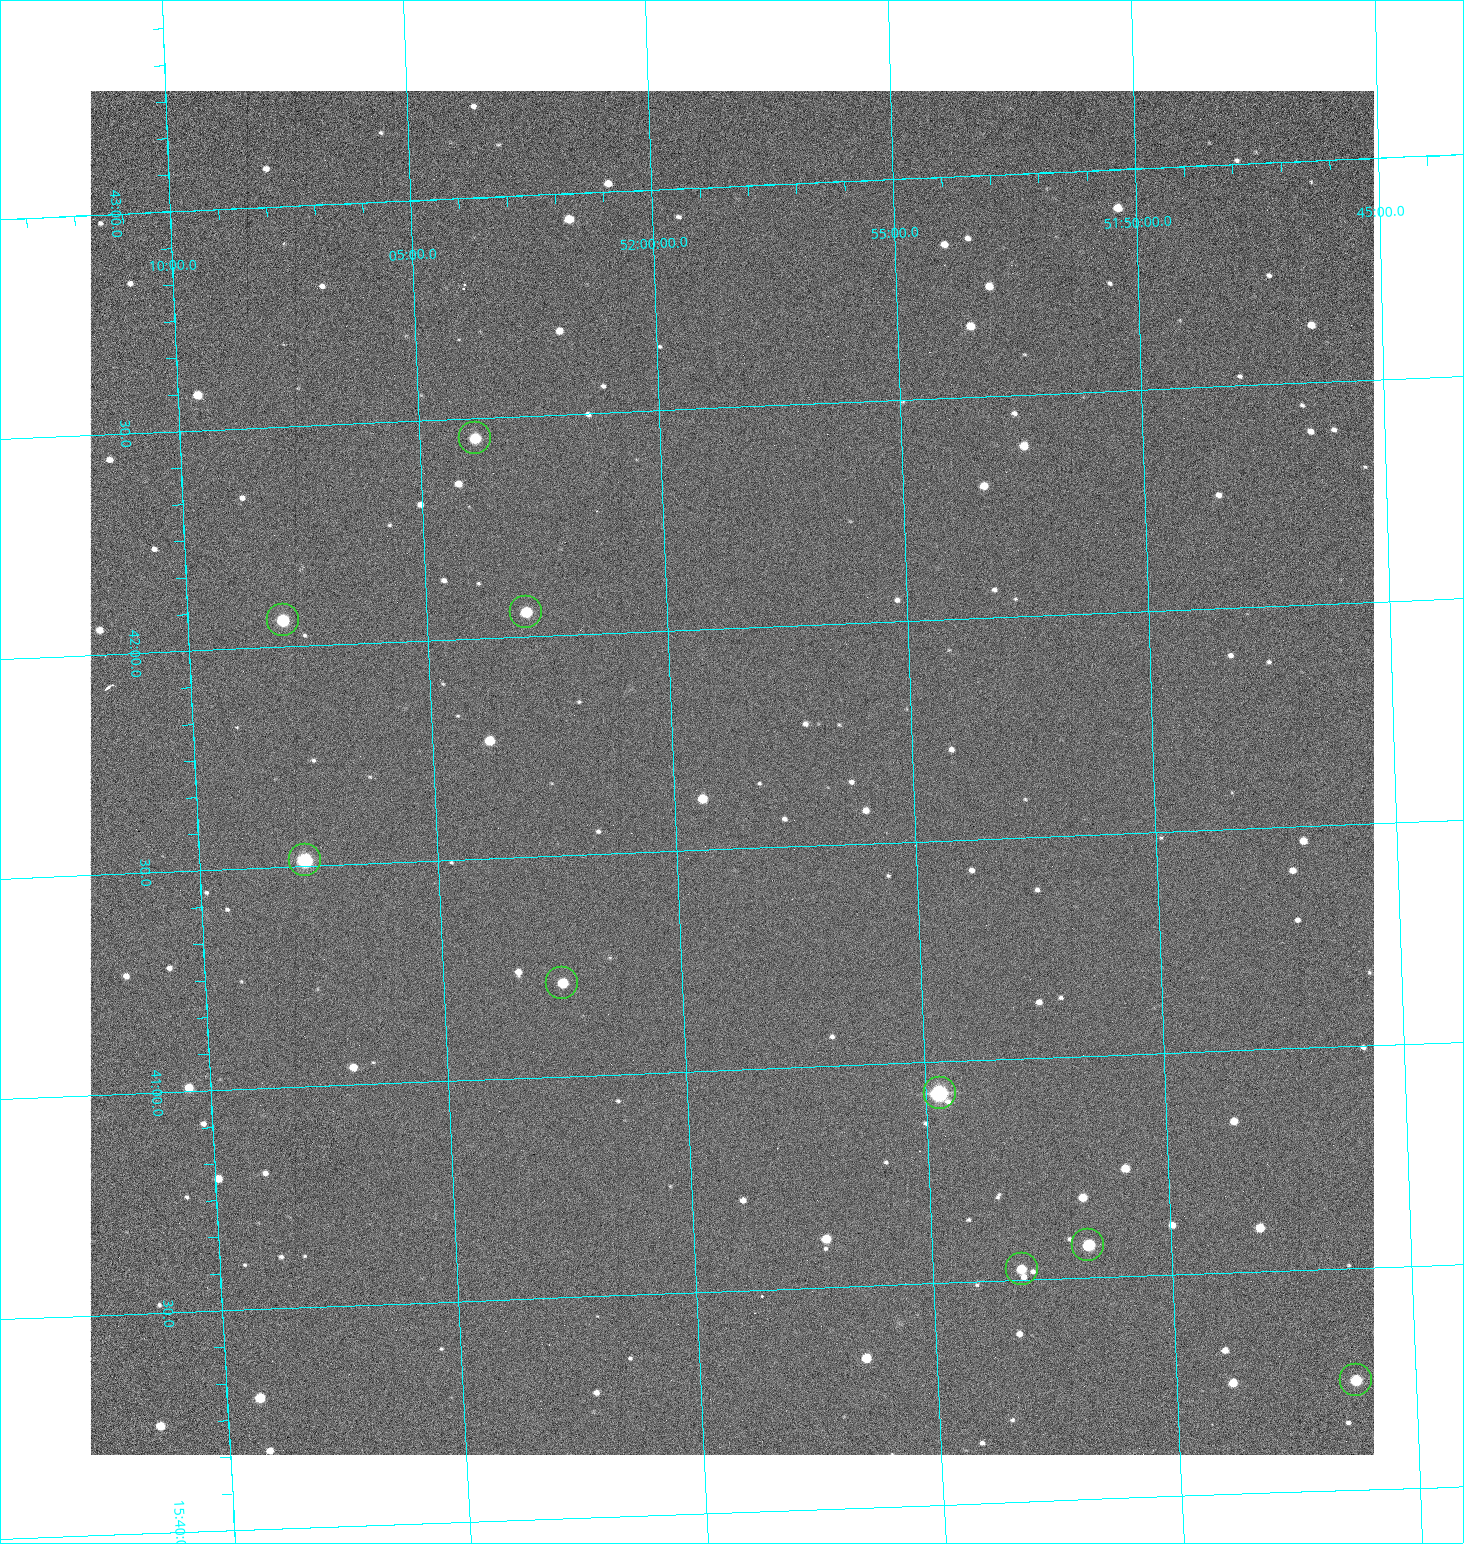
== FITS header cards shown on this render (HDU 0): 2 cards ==
NAXIS1  =                 1284 /fastest changing axis
NAXIS2  =                 1364 /next to fastest changing axis

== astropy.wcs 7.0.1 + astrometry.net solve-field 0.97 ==
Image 1284 x 1364 px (HDU 0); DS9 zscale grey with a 90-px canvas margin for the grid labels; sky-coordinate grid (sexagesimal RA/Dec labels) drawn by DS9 from the SOLVED WCS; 9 Tycho-2 reference stars matched to detected sources circled (green)
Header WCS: RA---TAN/DEC--TAN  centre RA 15:41:40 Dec +51:59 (235.42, +51.98 deg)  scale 1.26 arcsec/px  FOV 26.9' x 28.5'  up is +92 deg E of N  parity flipped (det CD > 0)
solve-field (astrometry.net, Tycho-2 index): VERIFIED the header's WCS against the Tycho-2 star catalogue (9 matches, 0 conflicts) and refined it, rather than solving blind
Solved WCS: RA---TAN-SIP/DEC--TAN-SIP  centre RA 15:41:40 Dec +51:59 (235.42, +51.98 deg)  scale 1.25 arcsec/px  FOV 26.8' x 28.5'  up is +92 deg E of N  parity flipped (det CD > 0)
The solver's refit moves the header's centre by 0.69 arcsec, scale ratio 0.9972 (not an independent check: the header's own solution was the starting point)
Tycho-2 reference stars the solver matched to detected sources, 9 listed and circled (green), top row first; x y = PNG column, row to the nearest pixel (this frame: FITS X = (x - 90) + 1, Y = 1364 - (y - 91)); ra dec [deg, ICRS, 3 dp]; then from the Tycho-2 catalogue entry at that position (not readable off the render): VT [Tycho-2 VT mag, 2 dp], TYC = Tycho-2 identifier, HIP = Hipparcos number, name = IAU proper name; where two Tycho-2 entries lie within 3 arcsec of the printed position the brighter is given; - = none
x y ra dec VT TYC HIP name
475 438 235.614 +52.064 11.61 3489-1132-1 - -
526 612 235.514 +52.049 11.19 3489-1407-1 - -
283 620 235.515 +52.133 11.12 3489-1380-1 - -
305 860 235.378 +52.130 9.31 3489-1322-1 76850 -
562 983 235.303 +52.042 11.52 3489-958-1 - -
940 1093 235.232 +51.912 9.59 3489-824-1 - -
1088 1245 235.143 +51.862 10.97 3489-1016-1 - -
1022 1269 235.131 +51.886 12.29 3489-908-1 - -
1356 1380 235.062 +51.771 11.53 3489-1453-1 - -